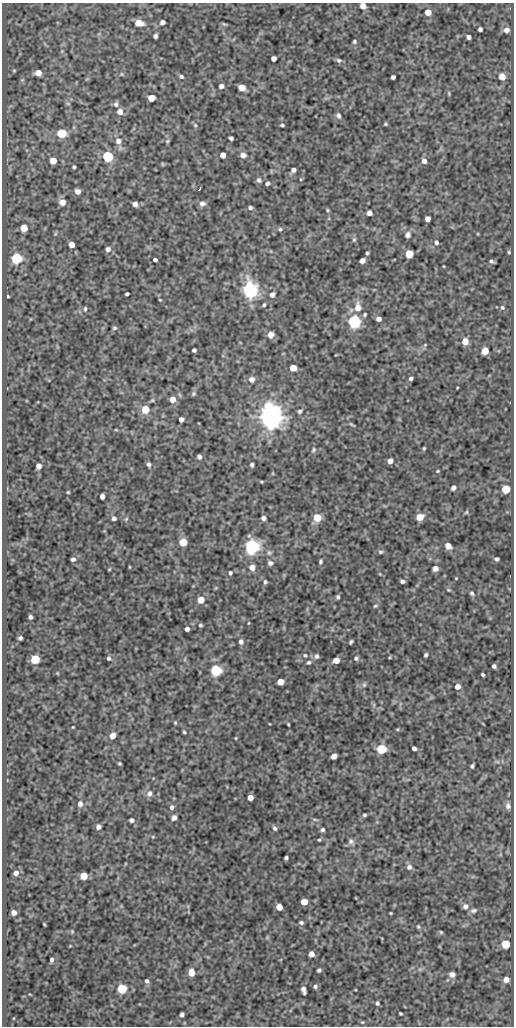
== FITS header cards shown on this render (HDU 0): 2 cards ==
NAXIS1  =                  512
NAXIS2  =                 1024

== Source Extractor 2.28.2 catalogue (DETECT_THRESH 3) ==
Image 512 x 1024 px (HDU 0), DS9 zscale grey, 1 PNG px = 1 image px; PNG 516 x 1028 px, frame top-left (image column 1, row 1024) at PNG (2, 3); no overlay
Background 124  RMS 0.59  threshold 1.76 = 3 sigma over >= 5 px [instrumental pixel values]
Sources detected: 215; all 215 listed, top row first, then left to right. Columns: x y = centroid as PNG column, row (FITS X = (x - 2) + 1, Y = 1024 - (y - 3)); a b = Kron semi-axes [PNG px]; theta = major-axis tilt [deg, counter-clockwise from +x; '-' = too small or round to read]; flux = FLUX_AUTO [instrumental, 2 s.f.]
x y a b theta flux
363 6 5 5 - 340
428 12 5 5 - 420
162 22 5 4 - 130
139 23 8 6 -14 490
224 24 7 3 -26 50
480 29 4 4 - 110
506 30 6 5 - 180
155 36 4 4 - 110
468 37 4 4 - 150
354 42 5 4 - 63
274 58 4 4 - 230
338 60 7 6 - 87
14 71 4 4 - 38
38 73 6 5 - 370
122 74 6 4 -89 41
181 76 5 4 - 78
393 77 4 4 - 110
502 77 5 5 - 450
221 86 5 4 - 150
242 87 5 5 - 580
449 93 7 3 -82 45
151 98 5 5 - 800
68 103 6 4 -2 51
116 104 7 6 - 110
120 112 6 5 - 310
338 116 7 5 -68 110
385 124 4 3 - 47
195 125 5 5 - 60
282 125 4 3 - 70
62 133 6 5 - 2100
231 138 4 4 - 97
118 141 7 7 - 210
167 141 6 5 - 54
223 155 5 4 - 310
243 155 5 5 - 280
108 156 5 5 - 5300
53 161 5 5 - 640
424 161 6 5 - 160
162 164 6 3 -89 35
74 167 3 3 - 59
293 170 5 4 - 140
259 180 7 5 -48 90
267 183 4 4 - 76
199 189 3 2 - 37
77 191 5 5 - 250
62 202 5 5 - 470
202 203 7 6 - 190
135 204 5 4 - 210
250 208 5 4 - 77
327 210 4 4 - 43
369 213 5 4 - 250
427 219 4 4 - 230
24 228 5 5 - 820
280 229 5 5 - 62
408 235 6 5 - 190
354 240 6 5 - 64
436 242 5 4 - 88
71 245 5 4 - 340
108 249 6 6 - 150
509 252 4 3 - 41
367 253 3 3 - 57
409 254 5 5 - 1400
17 258 5 5 - 4900
155 260 4 4 - 100
362 261 5 4 - 190
491 261 4 3 - 70
250 290 6 6 - 17000
127 294 4 3 - 70
272 295 5 5 - 190
8 296 3 3 - 52
160 300 3 3 - 35
264 305 4 3 - 59
358 307 8 7 - 410
502 307 6 5 - 75
85 309 6 4 88 68
365 314 5 4 - 51
379 319 4 4 - 180
354 322 6 5 - 9600
114 328 5 4 - 67
271 335 6 6 - 250
465 341 5 5 - 480
425 345 6 4 46 48
194 350 4 4 - 93
485 351 5 5 - 650
293 368 5 5 - 760
411 378 4 3 - 85
251 379 7 7 - 180
457 388 3 2 - 28
193 394 6 5 - 67
172 399 5 5 - 360
145 409 5 5 - 1000
300 411 5 4 - 68
270 417 7 7 - 58000
181 419 4 4 - 170
352 425 9 3 -33 54
116 430 5 3 - 30
424 448 3 3 - 37
313 450 7 5 65 64
199 457 4 4 - 130
390 461 5 4 - 240
149 464 6 4 -75 86
252 465 4 3 - 75
39 466 5 4 - 260
438 471 3 3 - 37
261 482 5 3 - 41
453 488 4 4 - 150
506 489 5 5 - 1600
68 492 3 3 - 37
102 496 5 4 - 180
466 512 6 4 45 49
420 517 5 5 - 710
114 518 4 4 - 120
263 518 4 4 - 140
317 518 5 5 - 950
126 519 6 4 45 45
183 542 5 5 - 1300
448 546 6 5 - 340
252 547 6 6 - 16000
380 552 6 5 - 70
269 553 8 6 -75 100
73 559 4 4 - 97
496 559 4 4 - 81
320 562 5 3 - 70
270 563 6 5 - 130
130 567 4 2 - 31
252 567 6 5 - 310
435 568 5 4 - 290
109 570 5 3 - 31
230 573 5 4 - 64
456 578 4 3 - 29
402 581 5 3 - 92
265 582 5 4 - 73
448 590 5 4 - 38
472 593 5 5 - 71
338 597 4 3 - 65
201 600 5 5 - 580
375 606 6 4 16 55
30 617 4 3 - 91
248 623 4 3 - 30
200 625 4 3 - 52
187 629 4 4 - 150
20 638 4 4 - 88
241 642 6 5 - 140
351 642 5 3 - 63
305 655 4 4 - 46
426 655 4 3 - 81
317 656 6 6 - 110
390 657 5 3 - 35
108 658 5 5 - 74
356 658 6 6 - 90
35 659 5 5 - 2400
336 660 5 5 - 500
309 662 7 5 41 81
494 666 4 4 - 95
216 670 5 5 - 5700
57 673 4 3 - 29
483 675 4 3 - 54
280 682 5 5 - 480
364 685 7 5 74 79
457 686 5 5 - 250
175 723 4 4 - 41
288 724 4 3 - 36
73 727 3 2 - 31
397 729 4 4 - 38
184 732 3 3 - 45
112 736 5 5 - 370
236 738 3 3 - 34
414 748 4 4 - 130
381 749 5 5 - 3400
334 756 5 4 - 280
120 763 3 3 - 46
472 766 4 3 - 74
149 794 8 7 - 180
250 797 5 4 - 360
80 804 7 6 - 180
508 806 9 7 -72 150
172 807 6 5 - 96
364 815 4 3 - 59
174 818 5 4 - 200
132 820 4 4 - 130
98 827 5 4 - 150
274 828 6 5 - 90
322 830 4 4 - 91
319 840 3 3 - 40
351 841 8 7 - 120
286 858 4 4 - 81
409 867 6 6 - 150
16 873 6 5 - 170
84 876 5 5 - 820
304 902 5 5 - 580
465 906 7 7 - 160
279 907 5 5 - 520
474 910 8 6 24 100
14 913 5 4 - 200
391 913 3 2 - 31
301 922 5 4 - 78
44 924 3 2 - 33
418 927 5 4 - 49
72 931 5 4 - 41
441 932 5 4 - 47
505 944 5 5 - 1600
311 954 5 4 - 240
52 960 4 3 - 86
319 970 4 3 - 70
191 972 6 5 - 570
452 974 5 5 - 210
506 979 5 5 - 260
147 981 6 5 - 88
315 986 5 5 - 82
122 989 5 5 - 3000
304 990 7 4 -74 200
377 1003 4 3 - 71
400 1013 4 3 - 47
182 1014 4 4 - 130
362 1022 5 4 - 46
At the frame edge (FLAGS 8, measured only in part): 1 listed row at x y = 363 6